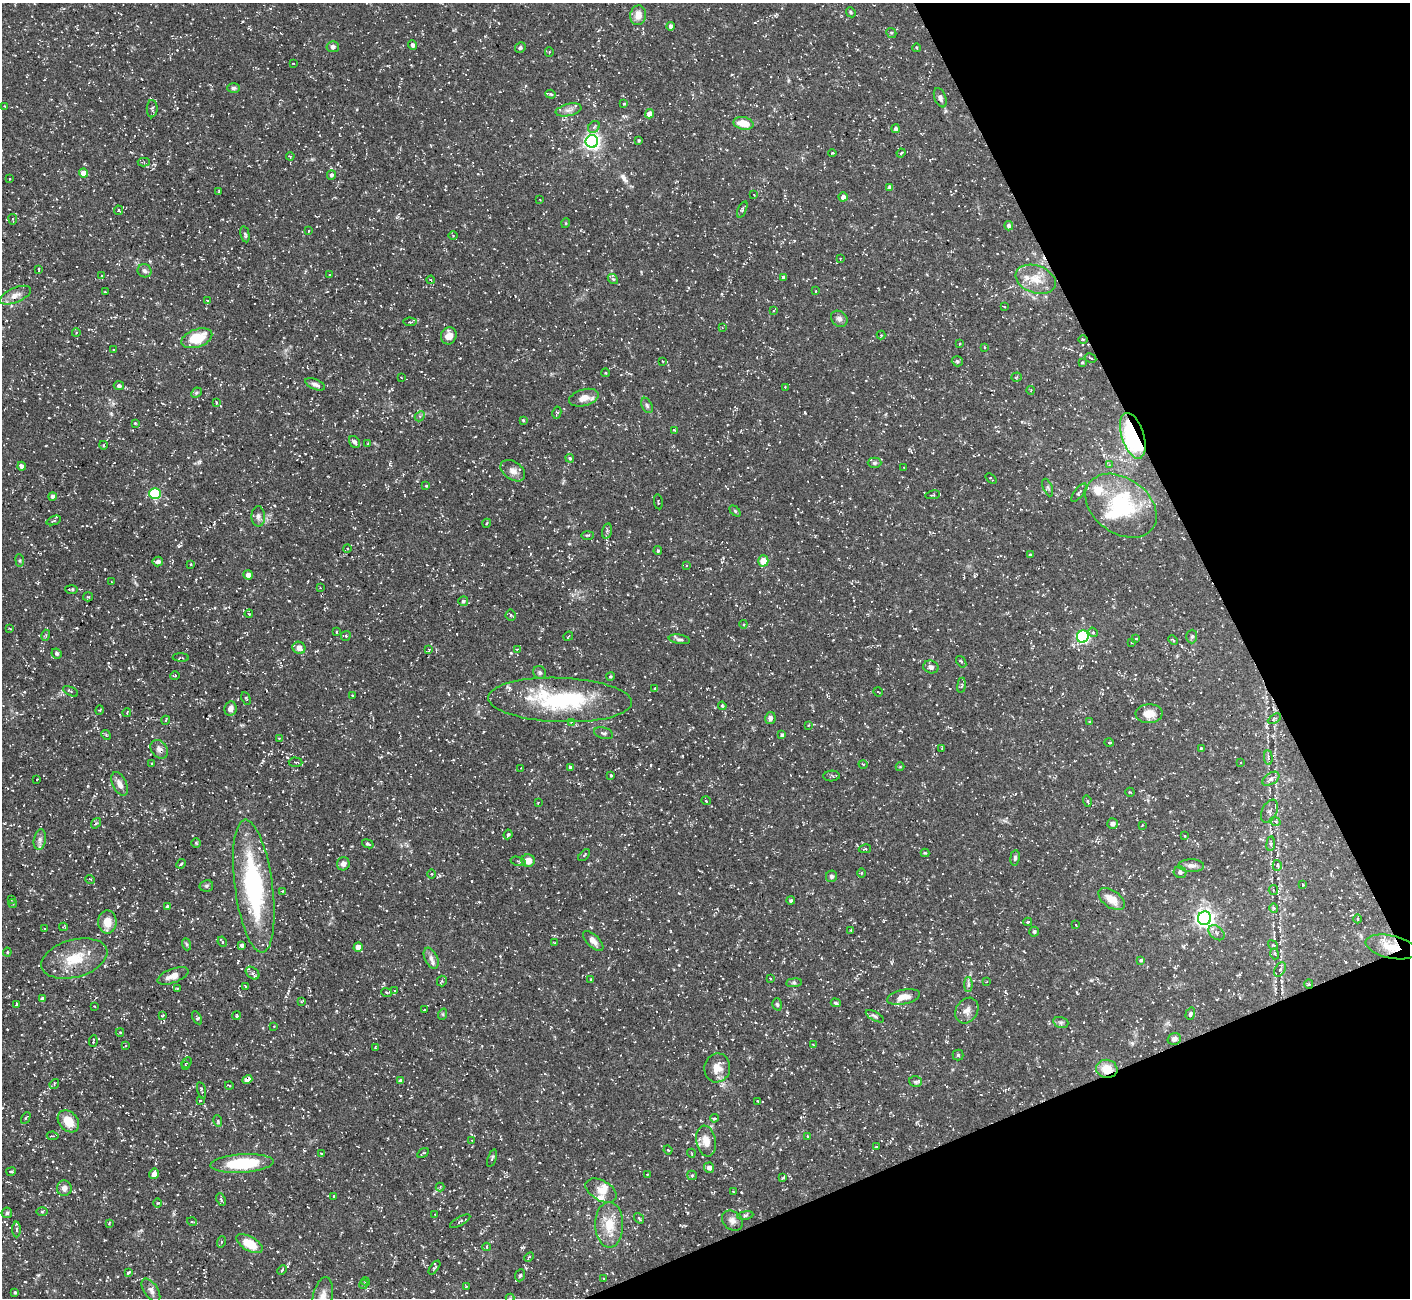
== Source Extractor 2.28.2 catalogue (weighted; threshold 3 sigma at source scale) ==
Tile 12 of 4 x 4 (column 4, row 3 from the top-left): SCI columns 4223-5630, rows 1451-2746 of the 5631 x 5621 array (HDU 1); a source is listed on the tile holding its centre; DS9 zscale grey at full resolution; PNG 1412 x 1300 px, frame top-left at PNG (2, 3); each listed source drawn as its Kron ellipse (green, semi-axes under 4 px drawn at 4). Shown black and unused: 21% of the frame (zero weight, under 3 of 5 exposures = <1% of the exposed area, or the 3 px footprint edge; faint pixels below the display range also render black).
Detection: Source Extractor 2.28.2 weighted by HDU 2 'WHT'; one run over the whole footprint, this tile lists its part. Background 0.127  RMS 0.0049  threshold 0.022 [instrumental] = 3 sigma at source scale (4.5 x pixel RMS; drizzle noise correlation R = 1.50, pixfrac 1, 0.05/0.05 arcsec/px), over >= 5 px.
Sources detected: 382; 1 inside a brighter object's white glare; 11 cosmic-ray / hot-pixel residue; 1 long thin detection or spike segment (spike, bleed or trail) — neither listed nor drawn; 8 inside a brighter listed object's ellipse — not listed separately; the other 361 listed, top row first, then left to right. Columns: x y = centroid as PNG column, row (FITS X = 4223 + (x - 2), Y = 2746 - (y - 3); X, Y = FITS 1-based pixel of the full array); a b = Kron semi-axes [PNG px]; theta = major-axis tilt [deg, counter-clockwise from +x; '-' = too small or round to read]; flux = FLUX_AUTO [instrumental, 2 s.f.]
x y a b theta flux
851 12 5 4 - 0.7
638 15 10 8 81 4.8
671 26 4 3 - 1.6
891 33 5 4 - 0.73
413 45 5 4 - 1.4
333 47 6 5 - 1.9
520 48 5 5 - 0.82
917 48 4 3 - 0.39
549 52 5 4 - 0.62
293 63 3 2 - 0.29
234 88 6 4 0 0.96
551 94 5 4 - 0.64
940 98 10 5 -68 1.7
624 104 3 2 - 0.42
5 106 2 2 - 0.36
152 109 8 5 89 1
569 110 13 6 13 2.3
650 114 5 4 - 4.1
743 123 10 6 -11 7.7
594 127 6 5 - 1.1
896 129 4 4 - 1.3
639 140 3 3 - 0.61
592 141 6 6 - 170
832 153 4 2 - 0.43
901 153 4 3 - 0.53
290 156 4 3 - 0.48
144 162 6 4 -1 0.62
83 173 4 4 - 5.4
331 175 5 4 - 1.2
10 179 3 2 - 0.33
890 187 4 4 - 1.8
219 191 3 2 - 0.4
754 195 2 2 - 0.37
843 197 4 4 - 2.3
540 200 2 2 - 0.28
742 209 9 4 67 0.75
118 210 5 4 - 0.73
13 219 5 2 - 0.49
566 223 5 3 - 0.38
1009 226 5 4 - 1.6
308 231 3 2 - 0.28
245 234 8 4 -78 0.99
453 236 4 3 - 0.4
840 259 3 3 - 0.3
39 269 4 2 - 0.46
144 271 7 6 - 1.5
330 274 3 2 - 0.51
101 276 4 2 - 0.37
783 277 4 4 - 1.1
613 279 6 4 -41 0.7
1036 279 21 13 -20 9.2
431 280 4 3 - 0.45
816 291 3 2 - 0.38
105 292 3 2 - 0.35
15 295 16 7 24 3.6
207 300 3 2 - 0.29
1004 307 4 2 - 0.36
774 310 3 2 - 0.36
839 319 9 7 -40 1.8
410 322 6 2 -4 0.48
722 327 4 3 - 0.33
76 333 4 3 - 0.33
881 335 4 4 - 0.46
449 336 9 7 68 4.1
197 338 16 9 19 14
1083 340 5 3 - 0.44
960 344 3 2 - 0.39
984 347 4 2 - 0.32
113 350 3 2 - 0.34
1091 358 6 2 -29 0.54
662 361 3 2 - 0.3
957 361 5 5 - 0.79
1082 362 3 3 - 0.48
606 373 4 3 - 0.36
1017 377 5 4 - 0.63
401 378 3 2 - 0.35
315 384 10 5 -22 1.8
119 386 5 4 - 1.3
785 387 4 3 - 0.36
1031 390 4 3 - 0.34
196 393 6 4 45 0.74
584 398 15 8 16 4.8
216 402 3 3 - 0.42
647 405 8 5 -63 1
557 413 6 4 80 0.66
420 416 6 4 47 0.8
523 420 3 3 - 0.47
135 423 4 3 - 0.41
675 430 4 3 - 0.55
1133 436 24 11 -72 57
354 442 6 5 - 1.5
368 444 4 3 - 0.4
103 445 4 3 - 0.39
570 458 4 4 - 0.63
874 463 7 5 1 1
1109 465 4 4 - 0.45
22 466 4 4 - 1.7
904 468 3 2 - 0.32
513 471 13 9 -35 2.9
991 479 6 2 -39 0.44
426 486 4 3 - 0.4
1048 487 9 4 -68 0.95
155 493 5 5 - 35
1079 493 11 4 53 1.1
933 495 7 2 10 0.42
52 496 4 4 - 1.1
658 502 7 2 -79 0.43
1121 506 39 27 -36 36
735 511 6 4 -45 0.62
258 516 10 6 -89 1.8
54 520 7 4 21 0.86
487 523 4 2 - 0.4
607 531 8 5 77 0.92
588 535 6 3 1 0.52
347 548 4 3 - 0.43
658 551 4 3 - 0.64
1030 555 3 3 - 0.71
20 560 6 3 -82 0.57
158 561 5 5 - 2
763 561 5 5 - 8
191 564 3 2 - 0.35
686 566 4 2 - 0.39
248 575 5 4 - 2.6
111 582 3 2 - 0.36
320 588 4 3 - 0.41
72 589 6 4 -2 0.73
88 597 5 4 - 0.53
463 601 5 5 - 0.86
249 614 4 3 - 0.41
511 615 5 5 - 0.66
743 624 4 4 - 0.52
10 629 3 2 - 0.31
336 632 4 3 - 0.46
1093 632 5 4 - 0.68
46 635 5 3 - 0.51
346 636 5 4 - 0.74
568 636 5 2 - 0.35
1083 636 6 6 - 73
1192 636 7 5 89 0.93
679 639 11 4 -8 1.3
1135 639 3 3 - 0.48
1173 640 5 3 - 0.56
1132 643 3 2 - 0.37
299 648 6 6 - 3.7
429 649 4 3 - 0.43
517 649 3 3 - 0.33
57 653 5 5 - 1
181 658 8 3 -3 0.63
961 662 6 3 -54 0.66
931 667 8 6 -15 1.5
540 673 7 6 - 1.1
175 676 5 3 - 0.4
610 676 4 4 - 0.61
961 685 7 3 82 0.76
655 688 3 2 - 0.33
70 691 8 3 -26 0.57
878 692 5 2 - 0.36
352 695 3 2 - 0.36
246 698 7 3 -63 0.55
560 700 72 22 -2 53
722 706 4 3 - 0.59
230 709 7 6 - 2.4
100 710 5 3 - 0.38
127 712 4 3 - 0.39
1149 714 13 9 3 5.4
770 718 6 5 - 2.1
1274 719 7 3 30 0.55
166 720 4 3 - 0.4
571 722 3 3 - 0.29
1090 722 3 2 - 0.36
808 725 3 3 - 0.4
604 733 10 5 -15 1.3
106 735 5 4 - 0.58
782 735 4 3 - 0.89
279 738 4 3 - 0.4
1109 742 4 3 - 0.39
942 748 3 3 - 0.46
1201 748 3 3 - 0.51
159 749 10 7 -52 2.3
1268 758 7 3 -85 0.73
295 762 7 5 -2 0.92
152 763 2 2 - 0.39
1241 763 2 2 - 0.43
863 764 5 3 - 0.39
570 767 4 4 - 1
900 767 4 4 - 0.45
521 768 2 2 - 0.42
611 775 3 3 - 0.43
832 776 8 5 2 0.93
37 779 3 2 - 0.37
1271 779 9 5 34 2
119 784 13 7 -64 3.3
1130 792 4 3 - 0.54
706 801 4 3 - 0.34
1087 801 5 4 - 0.66
538 802 2 2 - 0.38
1269 811 12 7 65 2.1
1275 821 5 3 - 0.59
96 823 6 3 54 0.71
1112 823 5 5 - 2
1142 825 3 2 - 0.37
508 834 5 3 - 0.8
1184 836 3 2 - 0.36
40 840 10 6 80 1.8
196 843 5 5 - 0.58
368 844 6 4 -21 0.7
1271 844 7 3 83 0.7
865 849 6 2 11 0.49
925 853 4 4 - 0.58
584 855 7 2 46 0.46
1015 858 8 4 83 0.94
518 861 7 3 -14 0.93
528 861 6 6 - 3.9
181 864 5 3 - 0.67
343 864 7 6 - 2.4
1277 865 5 4 - 0.74
1191 866 13 6 -2 2.2
1180 872 6 6 - 1
861 873 5 3 - 0.49
431 874 5 3 - 0.45
831 876 6 5 - 1
90 879 5 3 - 0.42
1303 884 3 2 - 0.35
206 886 7 6 - 1
254 886 67 19 -82 65
1273 890 5 4 - 0.88
282 891 4 4 - 0.47
12 899 4 2 - 0.34
1112 899 15 8 -35 6.2
791 900 4 4 - 0.96
13 904 4 3 - 0.48
167 907 4 4 - 1.4
1274 908 4 4 - 0.65
1205 918 7 6 - 230
1358 919 4 3 - 0.4
107 922 11 9 -89 6.5
1028 922 4 3 - 0.64
1076 925 3 2 - 0.3
63 927 4 3 - 0.5
45 929 3 2 - 0.28
851 930 3 2 - 0.39
1034 932 5 5 - 0.93
1216 933 9 6 -41 1.7
593 941 13 6 -44 2.8
222 942 5 3 - 0.71
555 943 3 3 - 0.42
186 944 6 4 -70 0.64
242 945 4 4 - 1.1
1273 945 5 4 - 0.56
358 947 4 4 - 3.8
1391 947 26 11 -13 9.5
7 952 4 4 - 0.55
1275 954 5 3 - 0.56
431 958 11 6 -66 2.2
74 959 34 18 15 16
1141 960 4 4 - 0.69
1280 969 8 5 62 1.1
253 973 7 5 -39 1.4
173 976 16 7 21 4.1
770 978 3 2 - 0.34
591 979 4 3 - 0.41
442 981 5 5 - 0.71
986 982 3 2 - 0.28
794 983 8 4 7 0.89
1309 984 5 4 - 0.59
968 985 7 4 90 1.1
245 986 3 3 - 0.55
177 988 3 3 - 0.4
395 991 4 2 - 0.31
386 993 5 2 - 0.45
903 997 17 7 12 5
43 999 4 4 - 2.1
302 1001 4 2 - 0.4
836 1003 5 4 - 0.72
17 1004 4 3 - 1.1
777 1004 6 4 -72 0.83
94 1006 3 2 - 0.35
424 1010 2 2 - 0.42
967 1011 13 10 58 3.4
443 1014 6 3 72 0.52
1190 1014 6 4 72 1.2
163 1015 4 2 - 0.4
236 1015 5 3 - 0.62
875 1016 10 4 -29 1
197 1018 7 4 -60 0.82
1061 1023 8 5 -17 1.1
274 1026 3 2 - 0.31
120 1032 4 4 - 0.51
1174 1039 7 5 17 1.7
93 1041 6 3 84 0.55
813 1045 3 2 - 0.32
126 1046 3 2 - 0.36
375 1048 4 3 - 0.47
958 1055 5 5 - 0.79
187 1063 6 2 46 0.48
186 1066 4 3 - 0.58
717 1068 14 13 - 5.9
1107 1069 10 9 - 8.1
247 1080 5 4 - 4.5
401 1081 4 4 - 1.9
915 1082 6 5 - 0.84
54 1084 5 4 - 0.61
229 1085 4 3 - 0.41
201 1090 8 3 -75 0.83
200 1100 4 3 - 0.59
757 1101 3 2 - 0.32
26 1118 6 3 62 0.52
714 1118 4 3 - 0.67
68 1121 12 9 -50 7.6
218 1121 6 3 -73 0.59
53 1136 6 4 -7 0.59
807 1136 3 2 - 0.41
472 1141 3 2 - 0.28
706 1141 15 9 -79 5.7
876 1147 4 2 - 0.41
668 1150 4 3 - 0.46
321 1153 3 2 - 0.33
423 1153 6 2 32 0.64
691 1153 4 3 - 0.41
492 1158 9 3 71 0.73
242 1163 31 9 4 25
709 1168 5 5 - 2.2
11 1171 5 3 - 1.1
154 1174 5 4 - 2.9
647 1174 3 2 - 0.28
692 1175 5 4 - 0.59
783 1178 4 3 - 0.61
440 1187 4 4 - 0.52
64 1188 8 7 - 2.3
601 1190 17 10 -29 4.9
733 1192 3 2 - 0.46
334 1196 3 3 - 0.43
221 1200 6 4 -66 0.76
157 1203 5 3 - 0.47
42 1211 5 4 - 0.55
7 1213 5 5 - 0.87
435 1214 3 2 - 0.28
745 1215 8 4 9 0.86
639 1218 6 3 -54 0.64
460 1221 11 3 30 0.85
732 1221 11 9 -40 2.6
192 1222 5 3 - 0.38
109 1223 3 3 - 0.42
609 1225 23 14 -89 11
16 1229 8 3 90 0.92
221 1242 6 3 70 0.5
249 1244 14 7 -30 10
487 1247 4 3 - 0.43
529 1257 5 3 - 0.57
434 1268 8 4 53 0.86
282 1270 5 3 - 0.56
128 1272 4 3 - 0.94
520 1275 6 5 - 0.84
604 1279 3 2 - 0.45
365 1281 4 3 - 0.42
364 1284 5 3 - 0.39
466 1286 3 2 - 0.28
151 1290 13 6 -56 2.4
15 1292 4 3 - 0.56
322 1298 21 9 79 4.8
510 1298 4 4 - 0.51
Overlapping masked pixels (flux is a lower limit): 7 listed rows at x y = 1133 436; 560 700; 159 749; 254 886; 1391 947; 1107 1069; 247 1080
Isophote crosses this tile's border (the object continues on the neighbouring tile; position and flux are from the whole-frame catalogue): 2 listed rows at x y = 322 1298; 510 1298
Unlisted compact peaks at least as high as the median listed source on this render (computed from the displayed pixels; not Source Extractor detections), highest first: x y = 88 786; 179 546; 1132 1043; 38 1275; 111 414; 805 413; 1091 980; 289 601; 629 899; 522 1247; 141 1230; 682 756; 200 462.